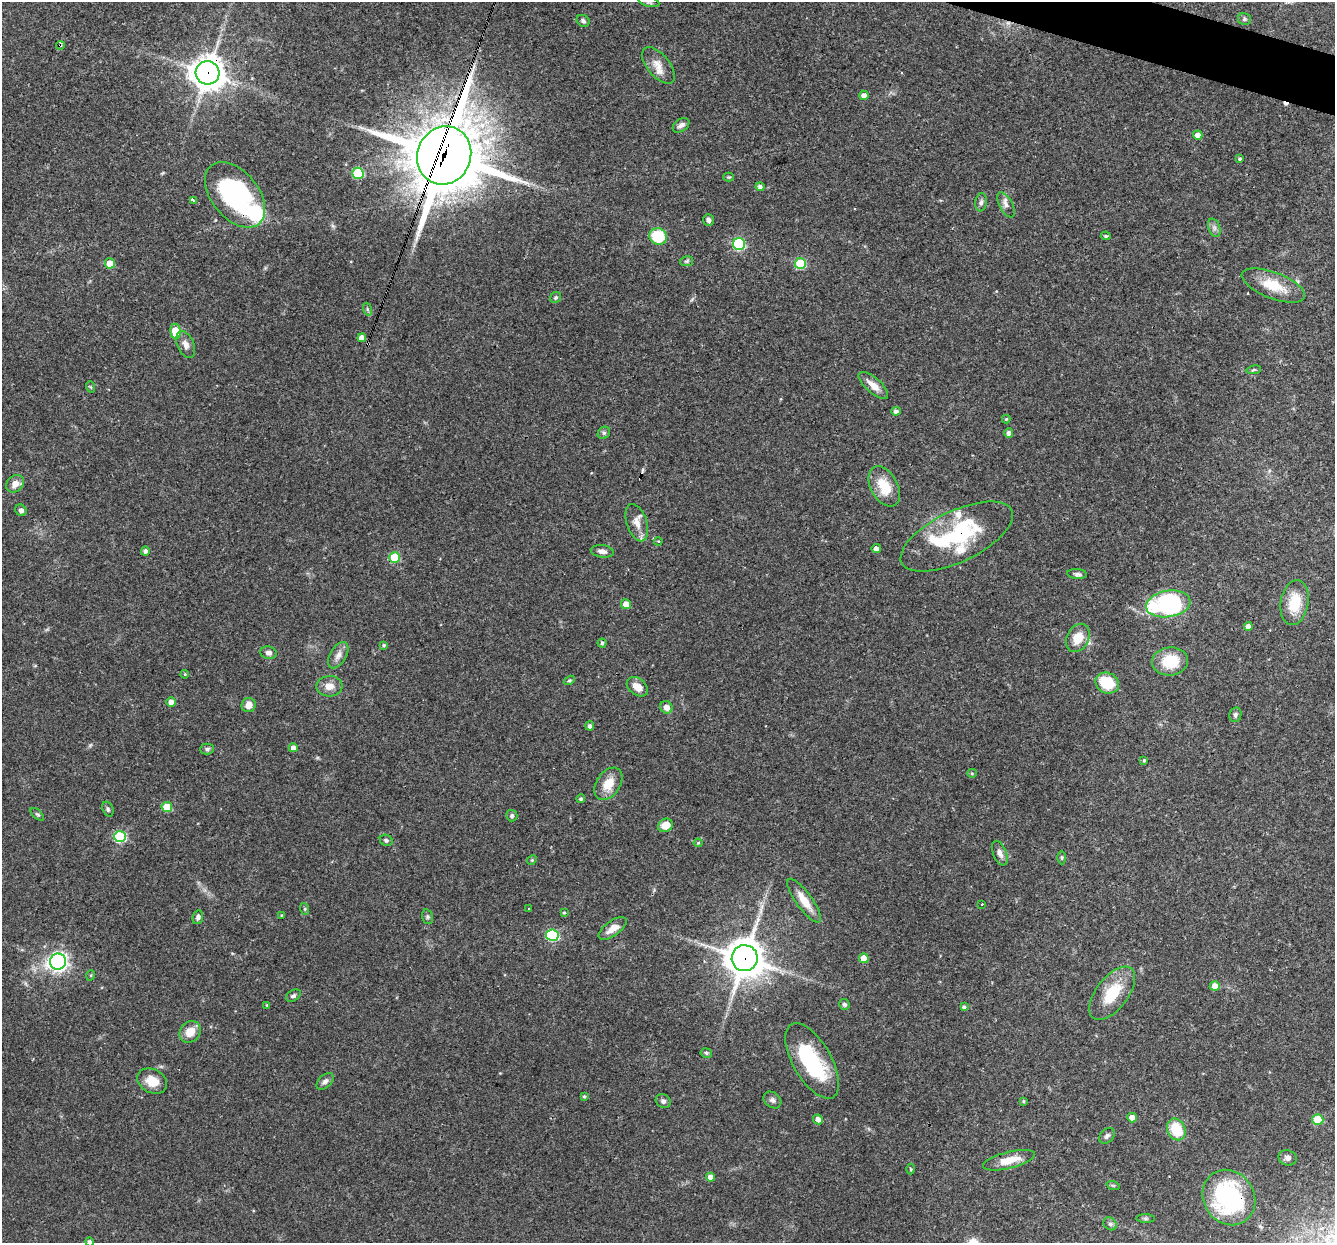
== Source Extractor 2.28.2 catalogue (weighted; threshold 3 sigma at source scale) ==
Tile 10 of 4 x 4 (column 2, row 3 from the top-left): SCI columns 1333-2665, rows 1498-2738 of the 5330 x 5347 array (HDU 1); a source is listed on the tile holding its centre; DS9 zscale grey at full resolution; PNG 1337 x 1245 px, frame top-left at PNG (2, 2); each listed source drawn as its Kron ellipse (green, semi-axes under 4 px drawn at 4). Shown black and unused: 1% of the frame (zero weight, under 3 of 4 exposures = <1% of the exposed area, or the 3 px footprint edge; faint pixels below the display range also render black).
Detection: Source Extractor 2.28.2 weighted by HDU 2 'WHT'; one run over the whole footprint, this tile lists its part. Background 0.0579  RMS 0.0032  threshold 0.0146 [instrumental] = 3 sigma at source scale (4.5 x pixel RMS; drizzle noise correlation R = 1.50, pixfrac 1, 0.05/0.05 arcsec/px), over >= 5 px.
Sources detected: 136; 2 inside a brighter object's white glare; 1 cosmic-ray / hot-pixel residue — neither listed nor drawn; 3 inside a brighter listed object's ellipse — not listed separately; the other 130 listed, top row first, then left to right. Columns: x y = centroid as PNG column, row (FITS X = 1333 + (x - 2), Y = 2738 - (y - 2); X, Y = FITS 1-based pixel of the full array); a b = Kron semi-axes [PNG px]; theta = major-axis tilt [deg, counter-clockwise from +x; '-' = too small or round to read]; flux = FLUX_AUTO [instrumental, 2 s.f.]
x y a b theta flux
649 2 11 5 -15 0.83
1244 19 6 6 - 0.7
583 21 7 5 -35 0.7
60 45 4 2 - 0.29
658 65 22 11 -50 3.7
208 73 12 11 - 460
864 95 4 4 - 1.7
681 125 9 6 35 1.3
1198 135 5 4 - 2
444 155 29 26 69 2400
1240 159 4 4 - 0.46
358 173 5 5 - 20
729 177 5 4 - 0.37
760 187 4 4 - 1
235 195 38 23 -50 54
193 200 3 3 - 0.58
981 202 9 5 82 0.99
1006 205 14 6 -62 1.6
709 220 6 5 - 0.98
1214 228 9 5 -71 1.2
658 236 9 8 - 15
1106 236 5 4 - 0.48
739 244 6 6 - 34
687 261 7 5 11 0.54
110 263 5 5 - 5
800 263 5 5 - 19
1273 285 33 13 -21 8.9
556 297 6 5 - 0.54
367 309 6 4 -72 0.53
176 331 8 5 -86 8.9
362 338 4 4 - 2.1
186 345 14 8 -66 1.9
1254 370 7 3 9 0.43
873 385 18 7 -41 3.4
91 387 6 3 -70 0.37
896 411 4 4 - 1.1
1006 419 4 4 - 0.3
604 433 7 5 44 0.67
1009 433 4 4 - 1.3
15 484 10 8 46 2.5
884 486 22 13 -61 7.9
21 510 6 5 - 0.89
637 523 19 10 -72 3.4
957 536 61 25 26 34
658 541 4 3 - 0.25
876 549 4 4 - 1.6
145 551 4 4 - 1
602 551 11 6 -8 1.5
394 557 5 5 - 13
1077 574 10 5 -5 0.81
1295 603 23 14 80 9.3
626 604 5 5 - 3.6
1168 604 22 13 9 46
1248 627 4 4 - 1.6
1078 638 15 11 63 5.4
602 643 4 4 - 0.39
384 645 4 4 - 0.52
269 653 8 6 -9 1.3
338 655 14 8 59 2.1
1170 661 18 14 6 10
185 674 4 3 - 0.25
569 680 6 4 31 0.44
1107 683 12 10 -25 10
329 686 13 10 5 2.9
637 687 12 8 -39 3.2
171 702 5 5 - 2.3
249 705 7 7 - 2.6
666 707 6 6 - 2.5
1235 715 7 6 - 0.89
590 726 4 4 - 0.98
293 748 4 4 - 1.8
207 749 7 5 1 0.75
1144 760 3 3 - 0.38
972 773 5 4 - 0.35
608 784 18 11 55 5.4
581 799 4 4 - 0.66
167 807 5 5 - 8.5
108 809 8 5 -71 0.67
37 814 8 4 -44 0.54
512 816 6 5 - 0.69
665 825 8 6 30 4
120 837 6 5 - 30
386 840 6 5 - 0.64
698 843 4 4 - 0.34
1000 853 13 6 -69 1.7
1062 858 7 3 -89 0.44
532 860 5 4 - 0.41
804 901 26 8 -54 5.4
982 904 3 2 - 0.29
305 909 6 4 -72 0.41
529 909 3 2 - 0.26
564 913 4 3 - 0.37
281 915 4 2 - 0.22
198 917 7 5 78 0.98
428 917 7 5 -74 0.65
612 928 16 7 36 3
552 935 6 5 - 31
745 958 13 13 - 750
864 958 5 5 - 4.7
58 962 8 8 - 140
91 975 5 3 - 0.36
1215 986 5 5 - 3.2
1112 993 31 16 52 11
293 996 8 5 31 0.8
845 1004 6 5 - 0.77
267 1005 4 4 - 0.46
964 1007 4 4 - 0.7
190 1032 11 9 51 4.2
706 1053 6 4 -10 0.54
812 1061 42 19 -60 23
152 1081 16 11 -28 5.1
325 1081 10 6 43 1.4
584 1096 4 3 - 0.48
772 1100 10 7 -38 1.2
663 1101 8 6 -35 0.9
1023 1101 4 4 - 0.37
1132 1118 5 4 - 3.7
818 1119 5 4 - 1.9
1318 1120 5 5 - 11
1176 1129 11 9 -65 10
1107 1136 9 6 46 1.1
1288 1158 9 7 -15 1.2
1009 1160 27 8 14 6.2
911 1169 5 3 - 0.29
710 1177 4 4 - 2.5
1113 1185 7 4 -18 0.45
1229 1197 29 25 -56 45
1145 1219 9 4 0 0.72
1110 1224 7 6 - 0.81
89 1242 4 4 - 0.84
Overlapping masked pixels (flux is a lower limit): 7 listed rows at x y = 60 45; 208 73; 444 155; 235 195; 957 536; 745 958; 1229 1197
Isophote crosses this tile's border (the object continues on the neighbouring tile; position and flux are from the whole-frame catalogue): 2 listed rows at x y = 649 2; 89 1242